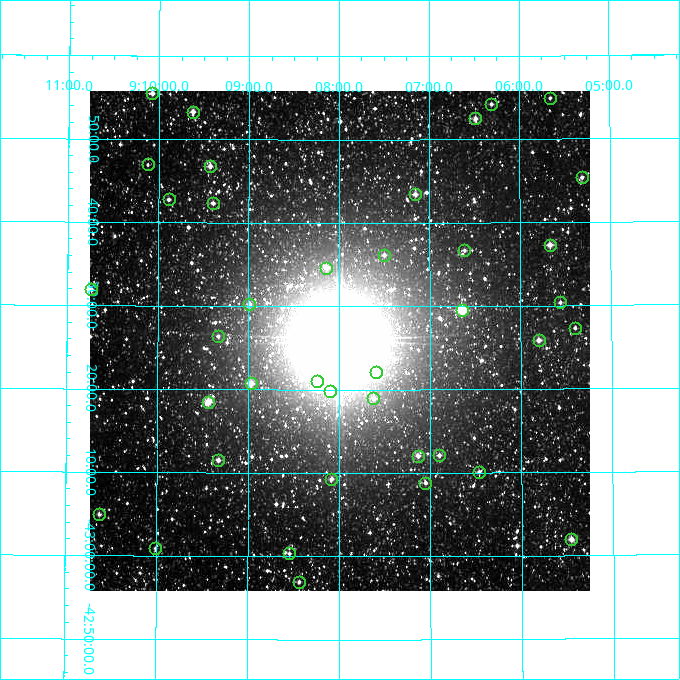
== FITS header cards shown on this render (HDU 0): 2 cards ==
NAXIS1  =                  500
NAXIS2  =                  500

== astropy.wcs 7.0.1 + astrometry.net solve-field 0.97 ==
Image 500 x 500 px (HDU 0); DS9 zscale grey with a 90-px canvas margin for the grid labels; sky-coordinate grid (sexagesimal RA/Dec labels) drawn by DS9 from the SOLVED WCS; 39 Tycho-2 reference stars matched to detected sources circled (green)
Header WCS: none
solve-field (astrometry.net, Tycho-2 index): SOLVED blind (the file carries no WCS)
Solved WCS: RA---TAN-SIP/DEC--TAN-SIP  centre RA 09:08:00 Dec -43:26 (137.00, -43.43 deg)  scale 7.2 arcsec/px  FOV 60.0' x 60.0'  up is +180 deg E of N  parity flipped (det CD > 0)
(file carries no celestial WCS; the grid is the blind solution)
Tycho-2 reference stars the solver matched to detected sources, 39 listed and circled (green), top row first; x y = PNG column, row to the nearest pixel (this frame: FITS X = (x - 90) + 1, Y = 500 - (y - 91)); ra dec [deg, ICRS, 3 dp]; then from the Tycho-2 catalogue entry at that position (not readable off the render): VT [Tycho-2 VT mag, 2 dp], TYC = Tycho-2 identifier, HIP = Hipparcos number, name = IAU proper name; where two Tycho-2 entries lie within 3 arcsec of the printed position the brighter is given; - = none
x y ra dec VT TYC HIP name
152 93 137.518 -43.925 9.28 7690-375-1 - -
550 98 136.415 -43.915 10.72 7689-1715-1 - -
491 104 136.577 -43.904 10.42 7689-783-1 - -
193 112 137.406 -43.889 9.09 7689-2180-1 44966 -
475 118 136.622 -43.875 9.63 7689-1195-1 - -
148 164 137.530 -43.782 11.18 7690-563-1 - -
210 166 137.357 -43.780 9.10 7689-1806-1 - -
582 177 136.328 -43.756 9.99 7689-1335-1 - -
415 194 136.789 -43.724 9.43 7689-1745-1 - -
169 199 137.472 -43.713 10.19 7689-1740-1 - -
213 203 137.349 -43.706 10.22 7689-1476-1 - -
550 245 136.417 -43.621 8.97 7689-2020-1 - -
464 250 136.653 -43.612 10.34 7689-1647-1 - -
384 255 136.875 -43.603 10.39 7689-885-1 - -
326 268 137.035 -43.577 9.04 7689-1709-1 - -
91 289 137.684 -43.532 9.62 7690-613-1 - -
560 302 136.390 -43.506 10.14 7689-1129-1 - -
249 304 137.247 -43.505 9.82 7689-1349-1 - -
462 310 136.662 -43.492 7.37 7689-759-1 44713 -
575 328 136.350 -43.455 10.65 7689-1496-1 - -
218 336 137.333 -43.439 10.57 7689-313-1 - -
539 340 136.450 -43.431 9.16 7689-1283-1 - -
376 372 136.898 -43.369 9.34 7689-1467-1 - -
317 381 137.061 -43.351 10.13 7689-737-1 - -
251 383 137.243 -43.346 8.77 7689-411-1 - -
330 391 137.025 -43.330 9.35 7689-1399-1 - -
373 398 136.905 -43.316 10.19 7689-447-1 - -
208 402 137.360 -43.309 8.35 7689-44-1 - -
439 455 136.725 -43.202 9.78 7689-195-1 - -
418 456 136.784 -43.201 9.86 7689-234-1 - -
218 460 137.331 -43.192 9.62 7689-100-1 - -
479 472 136.616 -43.169 10.49 7689-2-1 - -
331 479 137.021 -43.155 9.92 7689-19-1 - -
425 483 136.763 -43.147 10.03 7689-60-1 - -
99 514 137.657 -43.082 9.69 7686-1288-1 - -
571 539 136.364 -43.033 8.94 7685-2535-1 - -
155 548 137.503 -43.015 10.57 7686-2188-1 - -
289 553 137.136 -43.006 10.44 7685-2252-1 - -
299 582 137.109 -42.949 10.53 7685-510-1 - -